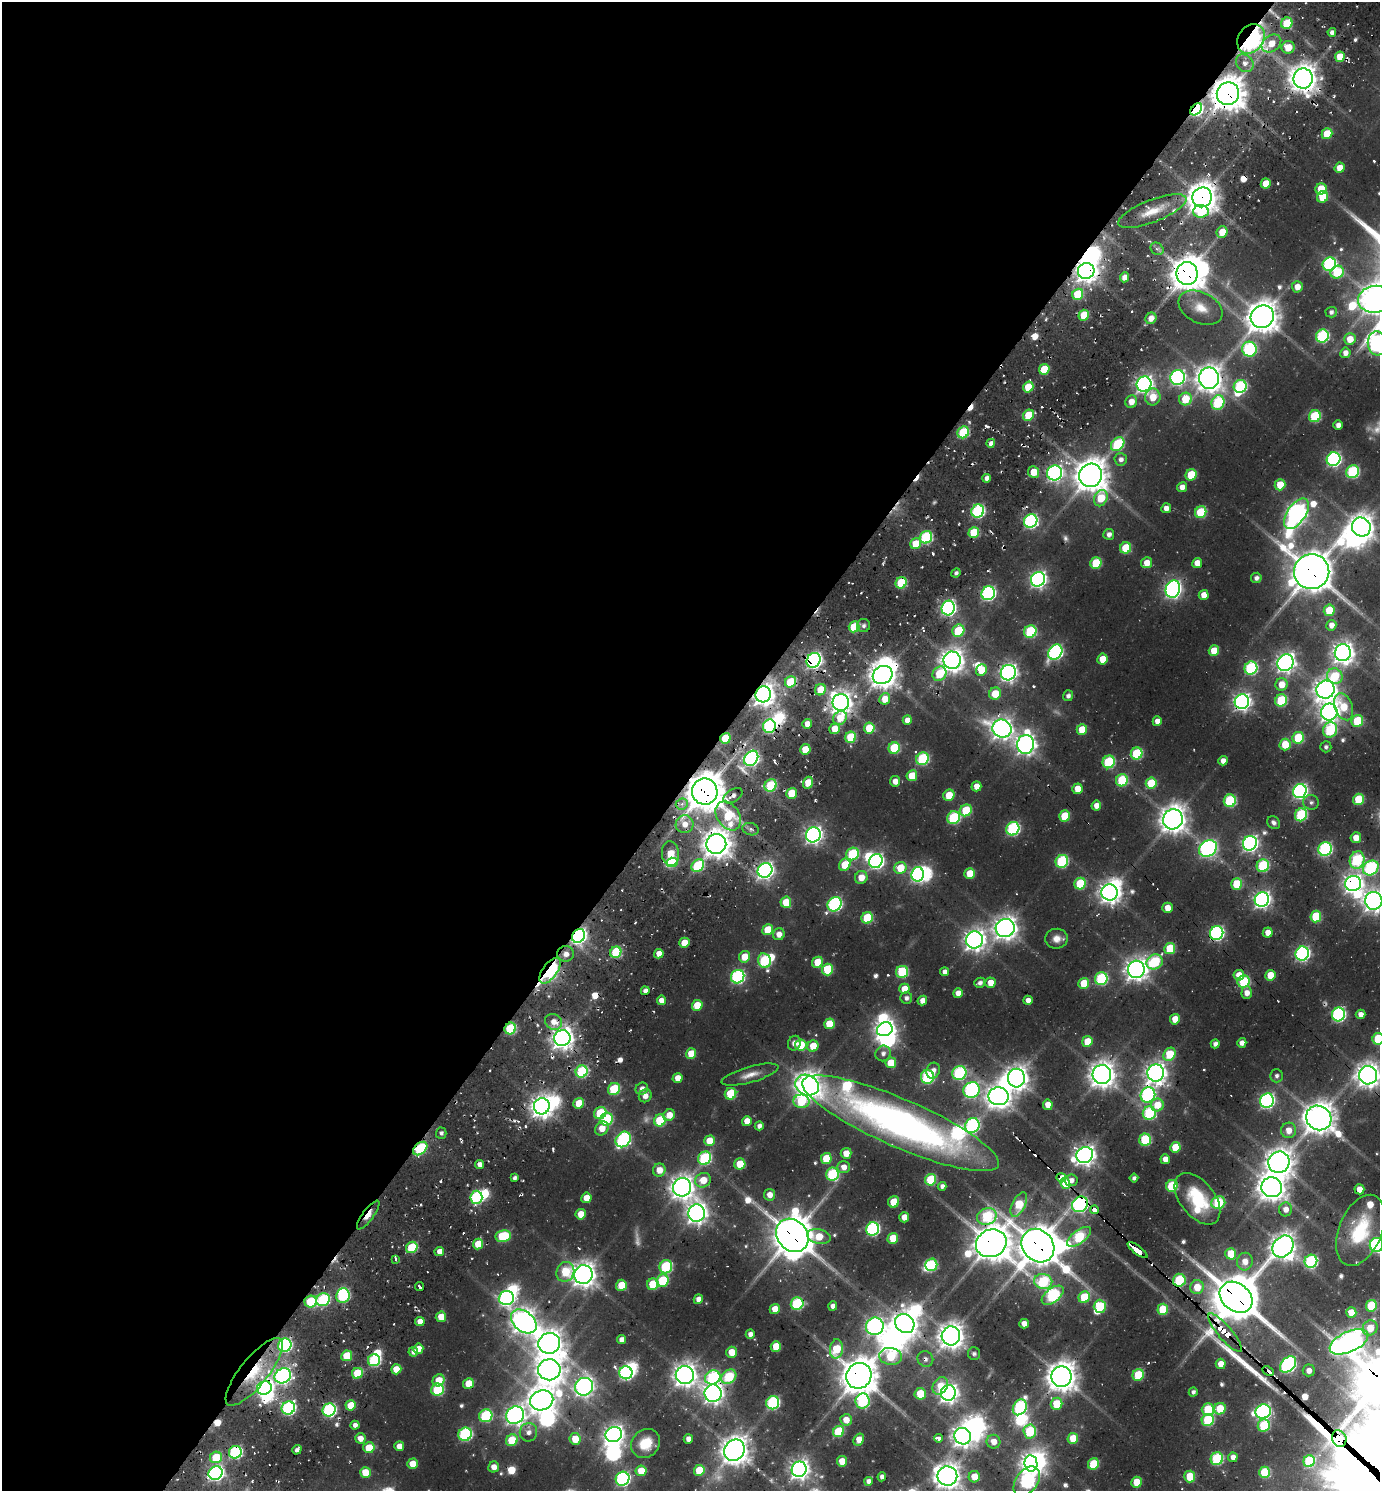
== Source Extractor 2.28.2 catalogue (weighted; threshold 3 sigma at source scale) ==
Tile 5 of 4 x 4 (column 1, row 2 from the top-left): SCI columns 312-1689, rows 3073-4561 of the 6065 x 6050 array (HDU 1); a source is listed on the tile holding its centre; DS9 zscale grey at full resolution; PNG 1382 x 1493 px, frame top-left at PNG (2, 2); each listed source drawn as its Kron ellipse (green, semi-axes under 4 px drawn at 4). Shown black and unused: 52% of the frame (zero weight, under 2 of 3 exposures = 5% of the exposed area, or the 3 px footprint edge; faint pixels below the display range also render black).
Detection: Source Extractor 2.28.2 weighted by HDU 2 'WHT'; one run over the whole footprint, this tile lists its part. Background 0.0779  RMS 0.01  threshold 0.046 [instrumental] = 3 sigma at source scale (4.5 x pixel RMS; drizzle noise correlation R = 1.50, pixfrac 1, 0.05/0.05 arcsec/px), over >= 5 px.
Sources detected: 625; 8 too faint to see at this stretch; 37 inside a brighter object's white glare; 24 cosmic-ray / hot-pixel residue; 1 long thin detection or spike segment (spike, bleed or trail) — neither listed nor drawn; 7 inside a brighter listed object's ellipse — not listed separately; of the other 548, all 500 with FLUX_AUTO >= 3.37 (the completeness limit of this list) listed and drawn (48 fainter detections not listed), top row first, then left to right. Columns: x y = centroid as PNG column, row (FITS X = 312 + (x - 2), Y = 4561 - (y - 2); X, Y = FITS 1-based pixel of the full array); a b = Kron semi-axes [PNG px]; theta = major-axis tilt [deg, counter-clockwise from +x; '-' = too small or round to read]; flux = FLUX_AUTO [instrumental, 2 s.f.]
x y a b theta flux
1287 23 6 5 - 41
1332 32 4 4 - 5.1
1251 39 16 12 54 450
1271 43 11 8 36 19
1288 47 6 6 - 22
1340 57 5 5 - 24
1245 63 10 8 -44 8
1303 78 10 9 - 1400
1228 94 11 11 - 2100
1196 109 7 4 46 190
1327 134 5 5 - 31
1340 168 5 5 - 15
1266 183 5 5 - 24
1321 189 5 5 - 29
1202 197 10 9 - 1700
1323 197 6 5 - 33
1152 211 36 11 21 28
1201 211 8 6 4 54
1222 232 6 5 - 18
1157 249 7 5 -39 3.4
1329 264 7 6 - 180
1086 271 8 8 - 940
1337 272 7 6 - 49
1187 274 11 10 - 2100
1125 277 5 4 - 10
1297 287 6 5 - 11
1078 294 6 5 - 51
1375 299 17 13 7 1600
1201 308 23 15 -26 23
1331 312 5 5 - 4.4
1084 315 5 5 - 32
1262 317 12 11 - 1800
1151 318 6 5 - 12
1322 336 6 6 - 130
1350 339 6 5 - 18
1377 343 12 9 -84 380
1249 349 7 7 - 170
1345 353 5 5 - 7.9
1044 369 5 5 - 34
1178 378 7 7 - 300
1209 378 11 10 - 1200
1144 384 8 7 - 530
1240 386 6 6 - 130
1028 387 5 5 - 33
1153 397 8 8 - 20
1185 399 6 6 - 36
1131 402 6 6 - 12
1218 402 7 6 - 100
1028 415 6 5 - 40
1315 416 6 5 - 80
1338 425 4 4 - 6.9
963 432 6 5 - 80
991 443 4 4 - 10
1118 444 8 6 49 86
1121 459 6 6 - 5.3
1334 459 7 6 - 260
1034 472 6 5 - 23
1353 472 6 6 - 120
1055 473 7 7 - 360
1091 475 12 11 - 1900
1191 475 6 5 - 45
987 478 4 4 - 5.9
1280 485 5 5 - 26
1182 487 5 4 - 8.2
1101 498 8 6 65 35
1166 508 5 4 - 8.4
978 511 7 6 - 180
1201 512 6 5 - 64
1296 514 17 9 56 710
1031 521 7 6 - 220
1361 527 10 9 - 1100
974 533 5 5 - 52
1109 534 5 5 - 6
926 537 6 6 - 110
916 544 6 5 - 29
1126 548 6 5 - 45
1096 563 6 5 - 51
1147 563 5 5 - 16
1197 563 5 5 - 14
1312 572 18 17 - 3100
956 573 5 4 - 3.6
1256 578 5 5 - 5.2
1038 579 7 7 - 420
901 583 6 5 - 67
1173 589 9 7 72 450
988 593 7 6 - 230
1204 595 5 5 - 13
948 608 7 6 - 310
1329 610 6 5 - 33
1331 625 5 5 - 9
863 626 6 6 - 3.6
854 627 5 5 - 42
958 631 6 5 - 57
1030 631 6 6 - 95
1214 651 5 5 - 27
1055 652 8 6 50 230
1343 653 8 8 - 910
1102 659 5 5 - 21
814 660 8 6 58 360
952 660 9 8 - 1100
1285 663 8 7 - 610
1251 668 6 6 - 140
981 670 6 5 - 25
1008 673 8 7 - 480
939 674 7 6 - 40
883 675 10 8 31 1300
1335 676 8 7 - 42
790 682 6 5 - 55
1281 684 6 6 - 18
820 690 6 5 - 25
1326 690 9 9 - 930
763 694 8 7 - 970
995 694 6 6 - 27
1068 696 5 5 - 4.2
885 699 6 5 - 18
1281 700 6 6 - 75
841 702 8 8 - 890
1242 702 7 7 - 490
1344 707 14 9 -69 28
1329 712 8 8 - 680
840 718 7 6 - 24
907 720 5 4 - 8.5
1157 721 5 4 - 9.8
1357 721 6 5 - 52
807 724 5 4 - 9.6
769 726 6 6 - 180
869 728 5 5 - 33
835 729 5 5 - 20
1002 729 9 9 - 810
1082 730 5 5 - 26
1330 730 8 7 - 80
851 737 5 5 - 53
725 738 5 5 - 42
1298 738 6 5 - 52
1025 744 9 8 - 710
1285 744 6 5 - 30
1326 747 5 5 - 3.4
894 748 6 5 - 60
805 749 5 5 - 21
1137 753 6 5 - 77
751 758 8 6 52 300
922 759 6 6 - 110
1223 761 5 4 - 7.9
1109 762 6 6 - 91
912 776 5 5 - 30
1122 780 6 6 - 67
895 781 5 5 - 9
808 783 6 5 - 25
1151 783 5 5 - 41
771 785 6 6 - 57
976 786 5 5 - 12
1077 789 5 5 - 16
1300 791 7 6 - 310
705 792 13 13 - 2900
791 793 5 5 - 32
949 795 6 5 - 25
733 796 10 6 32 7
1358 799 6 5 - 45
1230 801 6 6 - 91
1311 802 8 7 - 4.2
682 804 6 5 - 4.9
1096 806 5 4 - 11
966 810 6 5 - 48
1301 815 6 6 - 94
728 816 16 11 -56 62
1065 816 5 5 - 38
954 818 6 6 - 100
1173 819 10 10 - 1300
1274 823 7 6 - 4.3
685 824 9 9 - 13
750 829 8 6 -16 4.1
1013 829 7 6 - 160
813 835 8 7 - 480
1356 838 5 5 - 14
1250 843 7 7 - 380
716 844 10 10 - 1400
1208 848 9 7 36 380
1325 849 7 6 - 170
670 854 12 8 -84 29
852 854 7 6 - 82
1357 860 9 7 74 110
876 861 7 6 - 320
1062 861 6 6 - 100
672 862 5 4 - 42
845 865 6 5 - 32
698 866 7 5 45 75
1263 866 6 6 - 93
900 868 6 6 - 29
1371 868 8 7 - 150
765 870 8 7 - 460
918 874 7 6 - 280
970 874 5 5 - 26
861 877 7 6 - 15
1353 883 8 7 - 600
1080 884 6 5 - 54
1237 884 6 5 - 40
1110 892 8 8 - 790
1262 899 7 7 - 440
1374 901 9 8 - 880
786 902 5 5 - 30
835 904 8 6 46 200
1167 908 5 5 - 13
1316 916 6 5 - 56
867 918 6 5 - 58
1005 928 9 9 - 1000
768 930 5 5 - 30
1268 932 5 5 - 11
1217 933 7 6 - 240
779 934 6 5 - 10
578 936 7 6 - 320
1056 939 11 10 - 10
974 940 8 8 - 840
684 943 5 5 - 20
1170 948 6 5 - 43
616 952 6 5 - 72
1302 953 7 6 - 280
566 954 8 7 - 8.1
659 954 5 4 - 12
744 957 6 5 - 21
765 961 7 6 - 95
817 962 6 5 - 25
1155 962 8 7 - 81
827 969 6 5 - 46
1136 969 9 8 - 930
550 971 15 7 53 210
902 972 6 6 - 73
944 972 4 4 - 6.5
1239 975 5 5 - 16
1270 975 5 5 - 23
738 977 7 6 - 190
1101 979 6 6 - 110
1244 982 6 6 - 80
980 983 6 5 - 4.6
990 983 5 5 - 14
1084 983 5 5 - 33
904 989 5 5 - 19
645 991 4 4 - 5.2
958 993 5 5 - 11
1247 993 6 5 - 8.7
906 998 6 6 - 4.7
661 1000 5 4 - 8
1028 1000 4 4 - 7.7
922 1001 5 4 - 9.8
697 1005 5 5 - 26
1361 1014 5 4 - 7.7
1338 1015 7 6 - 210
1175 1019 5 5 - 18
553 1022 9 7 -35 12
829 1024 5 5 - 27
510 1028 6 5 - 74
885 1029 8 6 23 610
562 1038 8 8 - 870
1378 1039 6 5 - 53
1087 1041 5 5 - 26
794 1043 7 6 - 6.2
1242 1043 5 4 - 6.5
1215 1044 4 4 - 5.1
801 1045 6 5 - 33
813 1046 6 5 - 22
883 1053 8 7 - 5.7
691 1054 5 5 - 23
1169 1054 7 5 55 39
891 1063 5 5 - 25
582 1071 6 5 - 99
933 1071 8 6 71 7.6
959 1073 7 7 - 140
1156 1073 8 8 - 810
750 1075 29 8 16 13
1102 1075 9 9 - 1300
1368 1075 9 9 - 1100
1277 1076 6 6 - 4.2
928 1077 7 6 - 110
678 1078 5 5 - 13
1016 1078 9 8 - 990
807 1085 12 10 -25 1200
614 1089 6 5 - 63
642 1089 6 5 - 6.7
971 1090 8 7 - 250
730 1094 6 5 - 47
1148 1095 8 7 - 220
645 1096 7 6 - 7.6
999 1096 10 9 - 1200
801 1101 8 6 -3 54
1267 1101 7 6 - 270
579 1103 5 5 - 26
1048 1105 5 5 - 13
1157 1105 6 6 - 20
542 1106 8 8 - 960
600 1113 6 5 - 54
1149 1113 7 6 - 98
669 1115 6 5 - 15
1319 1118 13 12 - 1800
606 1119 6 6 - 76
660 1120 6 5 - 57
747 1121 5 5 - 16
900 1123 106 24 -23 620
759 1126 4 4 - 5.6
972 1126 8 7 - 190
602 1128 7 6 - 15
1289 1130 8 7 - 13
441 1133 5 5 - 3.4
623 1139 8 7 - 180
1145 1140 6 5 - 80
709 1141 5 5 - 23
1175 1147 5 5 - 33
420 1149 8 5 41 76
846 1153 5 5 - 14
1085 1155 8 7 - 800
705 1158 7 6 - 120
826 1158 5 5 - 36
1165 1159 5 4 - 9.9
1279 1162 11 10 - 1300
480 1164 5 4 - 6.7
740 1164 5 5 - 32
844 1167 6 6 - 9.6
659 1170 6 6 - 14
832 1174 6 6 - 99
515 1178 4 4 - 4
1061 1178 5 4 - 67
1134 1178 4 4 - 3.8
703 1180 8 7 - 19
931 1180 6 5 - 62
1071 1180 7 6 - 6.7
1065 1183 6 5 - 37
942 1186 4 4 - 4.5
1172 1186 6 5 - 71
682 1187 9 9 - 1000
1272 1187 10 10 - 1400
1359 1189 5 5 - 15
770 1195 6 5 - 9.9
476 1197 6 6 - 120
586 1198 5 5 - 17
1197 1199 30 17 -52 63
894 1202 6 5 - 30
1218 1203 7 6 - 83
1019 1204 13 6 63 46
1080 1204 8 7 - 310
1286 1209 7 6 - 9.6
1095 1210 4 3 - 280
697 1213 9 8 - 770
581 1214 5 5 - 20
368 1215 17 5 53 11
987 1216 10 8 22 92
904 1217 5 5 - 14
873 1229 7 6 - 190
1360 1230 37 21 68 66
792 1235 18 15 -50 3000
503 1236 7 6 - 64
819 1237 12 7 -14 29
1079 1237 14 6 37 98
893 1238 5 5 - 28
991 1243 15 13 23 2500
478 1244 5 5 - 27
1376 1245 7 6 - 230
1038 1246 18 15 -49 3100
412 1247 6 5 - 56
1283 1247 12 9 50 1100
1137 1250 12 4 -38 170
439 1252 5 4 - 11
1231 1254 6 5 - 32
396 1259 4 3 - 3.4
1311 1261 6 6 - 140
1245 1262 9 7 80 14
931 1265 6 6 - 72
666 1267 7 6 - 90
565 1272 10 8 65 36
583 1275 9 9 - 1100
1179 1280 6 6 - 70
663 1281 6 5 - 59
1043 1281 9 7 -9 86
653 1284 6 5 - 44
621 1285 5 5 - 27
419 1287 5 3 - 8.5
1197 1287 7 6 - 24
1053 1295 13 7 37 150
343 1296 7 6 - 110
1084 1297 6 5 - 45
1236 1297 18 13 -39 4600
506 1298 8 7 - 250
698 1299 5 4 - 7.2
323 1300 7 6 - 120
311 1302 6 6 - 64
797 1304 6 6 - 100
833 1306 5 4 - 6.8
1100 1306 6 6 - 56
1371 1306 6 5 - 56
775 1309 5 5 - 18
1163 1309 6 5 - 41
1351 1313 5 5 - 21
441 1317 5 5 - 17
420 1321 5 4 - 13
524 1321 14 10 -40 1200
905 1324 10 9 - 1300
1024 1324 5 4 - 9.4
875 1326 9 8 - 420
1370 1328 8 7 - 18
1225 1333 24 7 -49 1500
750 1334 5 4 - 6.3
951 1336 9 9 - 1300
621 1339 5 4 - 6.7
1349 1342 21 10 24 980
549 1343 11 10 - 1400
285 1345 7 6 - 170
776 1346 5 5 - 27
418 1349 5 5 - 11
836 1349 9 6 86 43
413 1352 5 5 - 6.3
731 1352 5 5 - 18
974 1354 6 6 - 3.5
347 1356 5 5 - 35
891 1356 11 8 -7 56
925 1359 8 7 - 5.9
374 1360 6 6 - 110
1221 1364 5 5 - 14
1288 1364 9 6 45 260
396 1369 5 5 - 18
549 1370 11 10 - 1400
1309 1370 6 6 - 6
1268 1371 6 3 -27 160
254 1372 42 14 51 58
357 1373 5 5 - 45
626 1373 6 6 - 210
685 1375 9 9 - 1000
1138 1375 6 5 - 56
283 1376 8 7 - 390
859 1376 13 12 - 2400
729 1377 8 6 42 67
1061 1377 10 10 - 1700
713 1378 8 7 - 130
438 1380 6 5 - 22
468 1383 5 5 - 23
940 1386 9 7 57 20
584 1387 9 8 - 560
264 1388 7 6 - 260
438 1390 6 6 - 81
1193 1392 4 4 - 3.7
713 1393 8 8 - 690
948 1393 8 7 - 620
920 1394 6 5 - 31
542 1400 12 10 20 1400
862 1401 7 7 - 110
773 1403 7 6 - 150
1057 1404 6 5 - 33
351 1405 5 5 - 26
1020 1407 8 6 61 140
288 1408 7 6 - 180
1220 1409 6 5 - 32
329 1410 7 6 - 180
1208 1410 6 6 - 61
1263 1411 8 7 - 300
515 1415 9 8 - 580
486 1416 6 6 - 99
846 1420 6 6 - 13
1208 1420 6 6 - 77
355 1425 4 4 - 5.3
1264 1425 6 6 - 60
839 1431 6 5 - 54
1030 1431 7 6 - 76
528 1432 9 8 - 7.2
465 1434 7 6 - 150
614 1434 8 7 - 630
963 1436 8 8 - 840
360 1438 5 5 - 9.2
939 1438 4 3 - 21
1073 1438 5 5 - 26
575 1439 6 5 - 21
688 1439 5 4 - 7.9
1339 1439 8 7 - 2500
512 1440 6 5 - 36
859 1440 6 5 - 15
993 1442 7 6 - 13
646 1443 15 13 43 30
399 1446 5 5 - 11
369 1448 5 5 - 31
297 1450 5 4 - 5
734 1450 11 10 - 1500
235 1452 6 6 - 140
216 1457 6 5 - 41
1233 1457 5 4 - 7.5
1217 1459 6 6 - 100
842 1461 5 5 - 17
1309 1461 6 5 - 76
1031 1463 8 6 -82 700
412 1464 5 5 - 18
1093 1464 6 5 - 42
494 1467 5 5 - 10
799 1469 8 7 - 650
699 1470 5 5 - 35
641 1471 5 5 - 21
365 1472 5 5 - 21
1265 1472 6 5 - 57
216 1473 7 6 - 300
947 1476 10 9 - 1200
1190 1476 6 5 - 38
882 1477 4 4 - 5.3
974 1477 6 5 - 19
623 1479 7 6 - 220
868 1481 4 4 - 5.4
1027 1481 16 11 53 210
1137 1482 5 5 - 27
Overlapping masked pixels (flux is a lower limit): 57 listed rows (the first 20) at x y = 1287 23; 1251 39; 1303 78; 1228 94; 1196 109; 1202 197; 1086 271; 1187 274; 1209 378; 1312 572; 901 583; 814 660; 883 675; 790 682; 763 694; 841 702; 769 726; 725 738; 705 792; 733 796
Isophote crosses this tile's border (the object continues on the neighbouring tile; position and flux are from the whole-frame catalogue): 7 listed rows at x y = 1375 299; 1377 343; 1374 901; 1378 1039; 1368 1075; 1376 1245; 947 1476